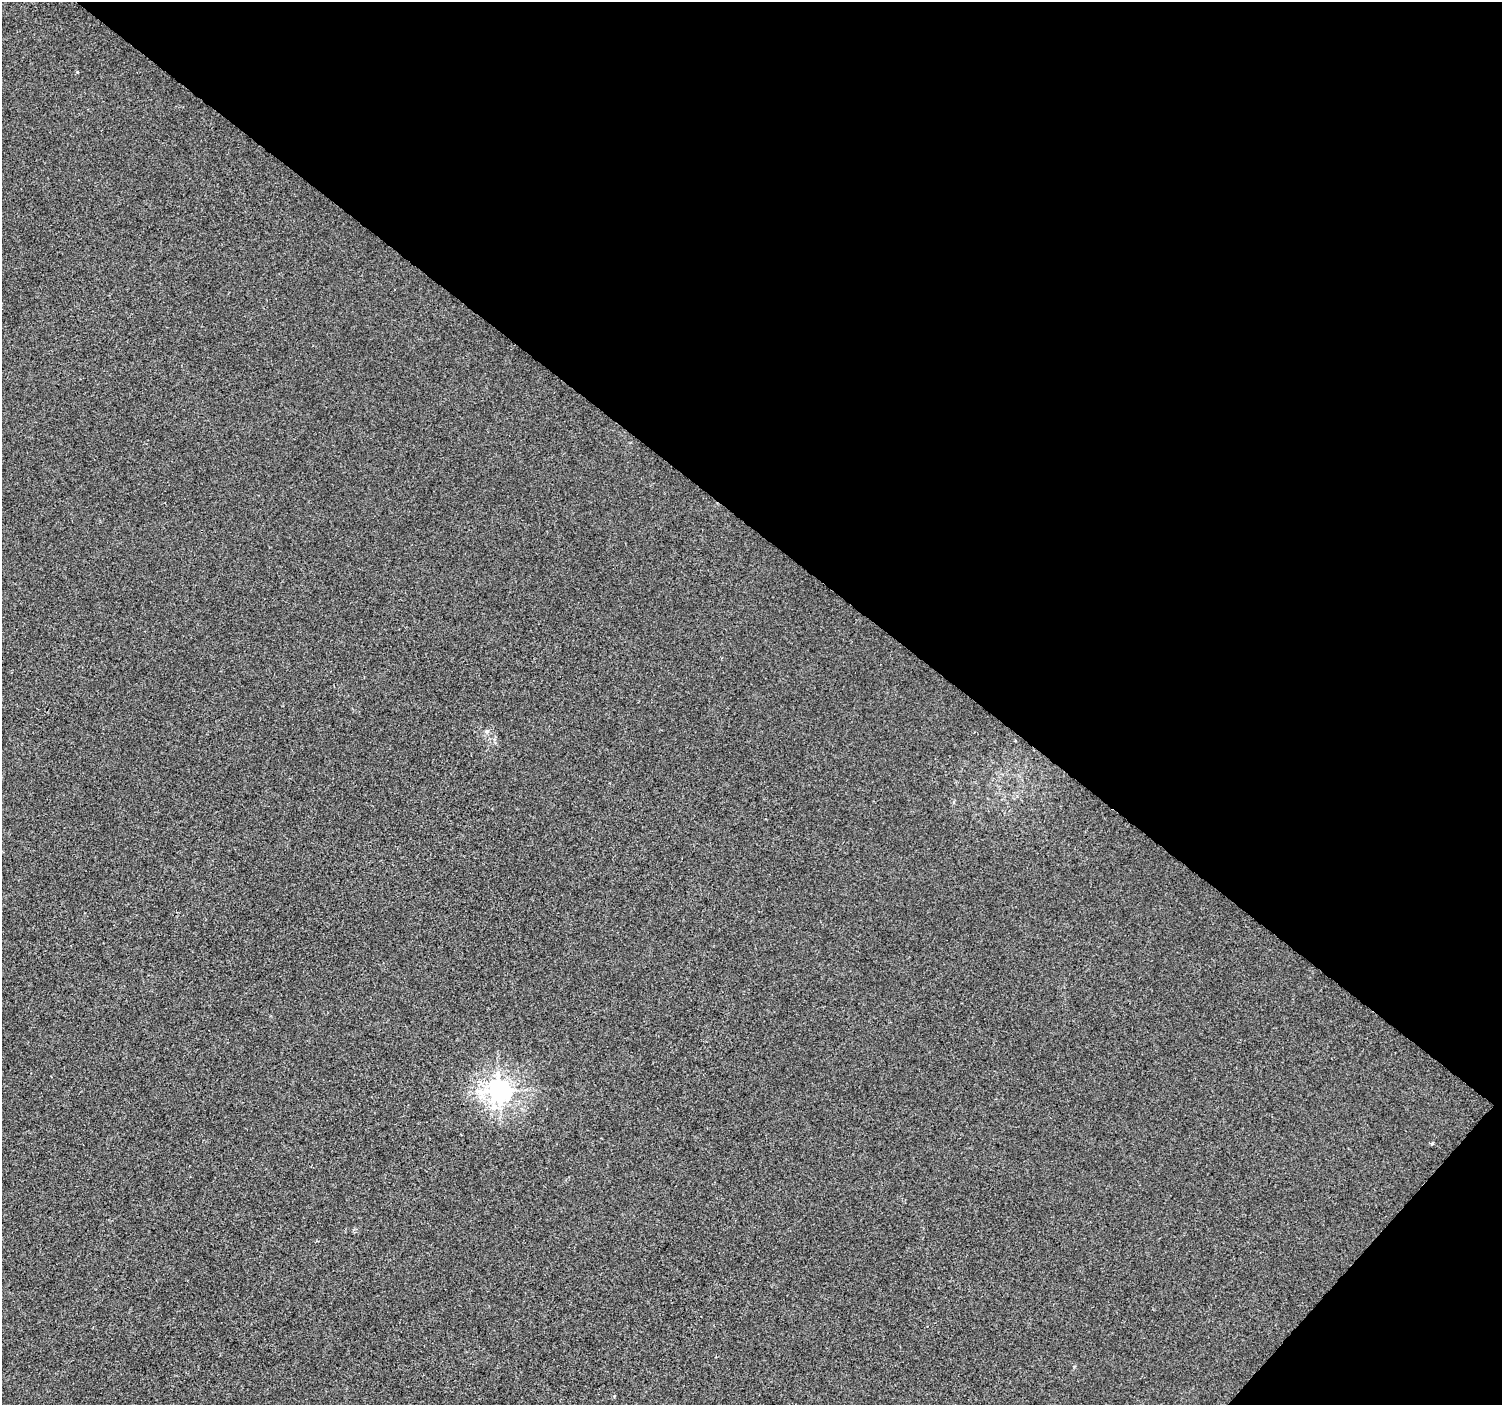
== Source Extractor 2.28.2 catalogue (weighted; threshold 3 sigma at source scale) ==
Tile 8 of 4 x 4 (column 4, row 2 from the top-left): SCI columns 4499-5998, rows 2984-4386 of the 6010 x 6031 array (HDU 1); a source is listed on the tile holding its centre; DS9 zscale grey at full resolution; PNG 1504 x 1407 px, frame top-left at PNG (2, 2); no overlay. Shown black and unused: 40% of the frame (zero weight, under 2 of 3 exposures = <1% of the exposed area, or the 3 px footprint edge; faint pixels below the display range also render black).
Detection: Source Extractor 2.28.2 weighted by HDU 2 'WHT'; one run over the whole footprint, this tile lists its part. Background 8.56e-04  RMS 0.0048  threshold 0.0217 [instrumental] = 3 sigma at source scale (4.5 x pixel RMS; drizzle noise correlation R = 1.50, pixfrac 1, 0.0396/0.0396 arcsec/px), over >= 5 px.
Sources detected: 3; all 3 listed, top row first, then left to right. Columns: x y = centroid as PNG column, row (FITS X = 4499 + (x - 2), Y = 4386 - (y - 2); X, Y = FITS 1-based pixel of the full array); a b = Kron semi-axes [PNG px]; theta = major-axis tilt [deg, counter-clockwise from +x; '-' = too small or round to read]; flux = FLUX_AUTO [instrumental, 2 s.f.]
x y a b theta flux
77 72 5 3 - 0.38
499 1091 8 8 - 400
1432 1143 4 4 - 0.79